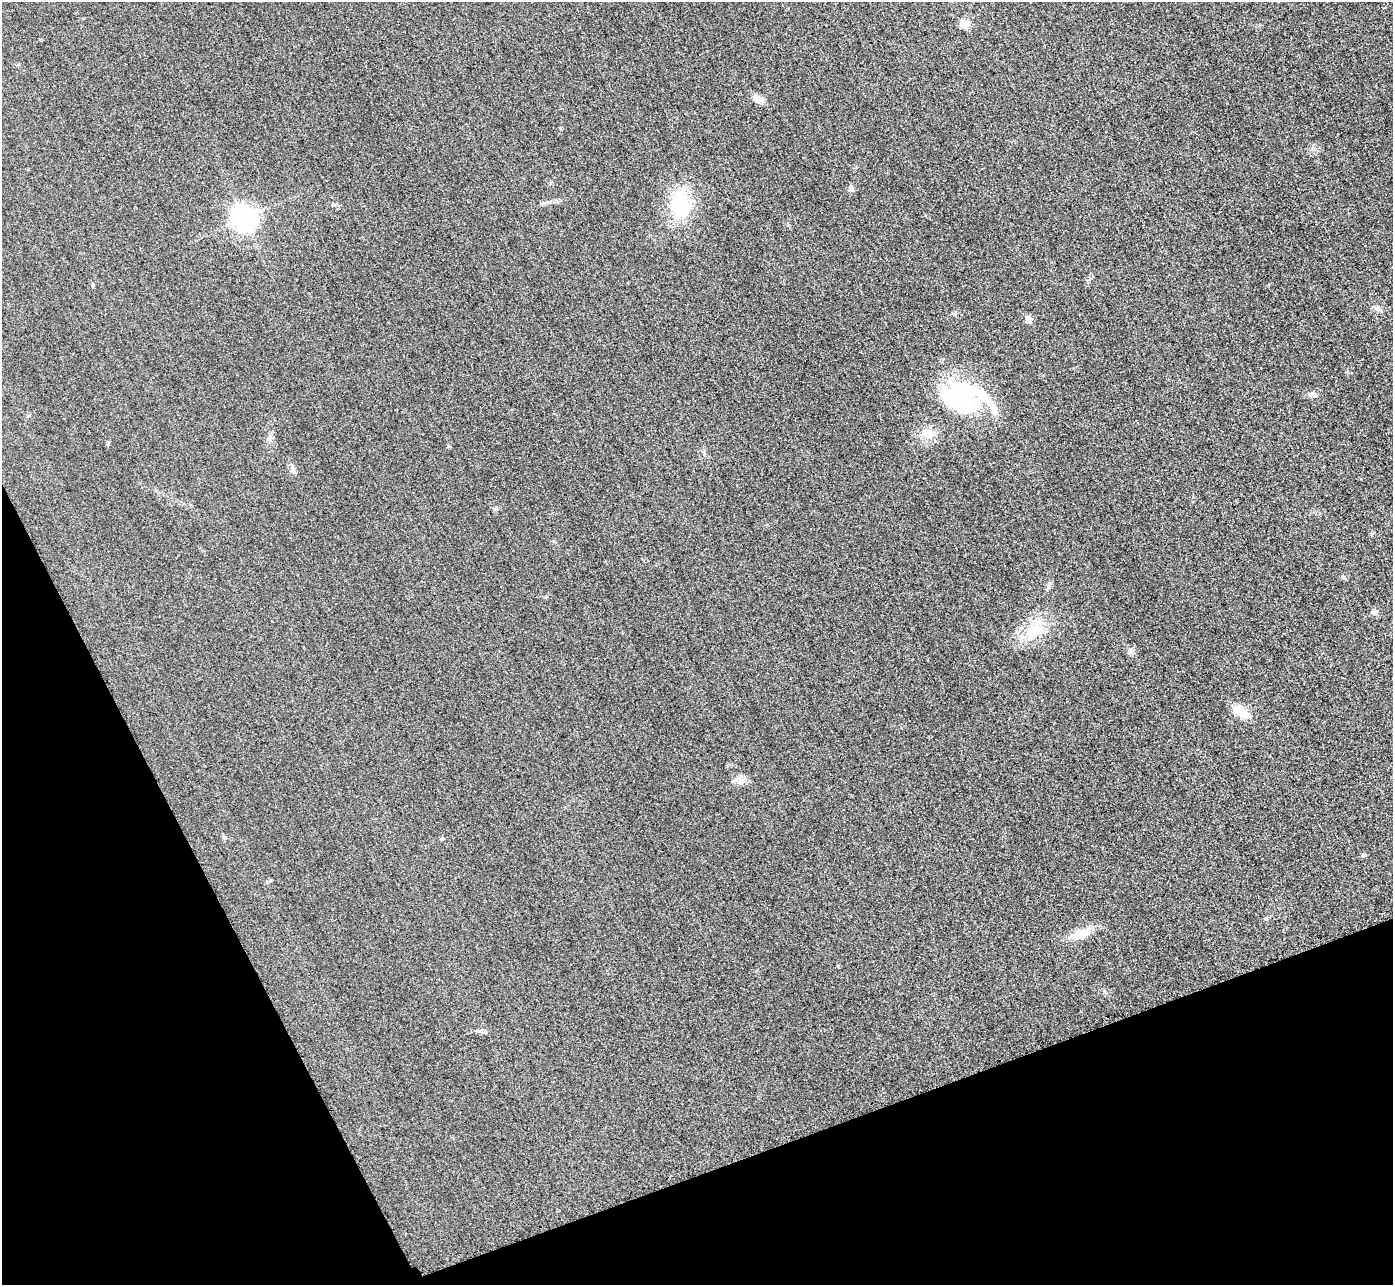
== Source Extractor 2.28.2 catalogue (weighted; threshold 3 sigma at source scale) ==
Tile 14 of 4 x 4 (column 2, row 4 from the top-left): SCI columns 1422-2812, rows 307-1589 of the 5626 x 5614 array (HDU 1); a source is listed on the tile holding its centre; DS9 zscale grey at full resolution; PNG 1395 x 1287 px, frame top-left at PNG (2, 2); no overlay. Shown black and unused: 20% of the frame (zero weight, under 3 of 4 exposures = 3% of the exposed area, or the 3 px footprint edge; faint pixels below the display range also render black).
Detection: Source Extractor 2.28.2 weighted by HDU 2 'WHT'; one run over the whole footprint, this tile lists its part. Background 0.0828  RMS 0.017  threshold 0.0787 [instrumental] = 3 sigma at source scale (4.5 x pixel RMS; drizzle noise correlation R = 1.50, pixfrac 1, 0.05/0.05 arcsec/px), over >= 5 px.
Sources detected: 24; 1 inside a brighter object's white glare — not listed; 2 inside a brighter listed object's ellipse — not listed separately; the other 21 listed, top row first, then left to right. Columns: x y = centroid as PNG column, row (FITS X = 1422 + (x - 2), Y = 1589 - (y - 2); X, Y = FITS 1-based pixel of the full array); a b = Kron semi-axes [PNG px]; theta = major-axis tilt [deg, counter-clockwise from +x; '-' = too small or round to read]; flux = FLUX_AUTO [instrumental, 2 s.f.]
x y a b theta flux
964 24 5 5 - 60
758 99 13 8 -31 14
851 189 8 7 - 6.6
680 204 34 20 -86 100
333 205 7 4 0 3
244 219 8 8 - 1500
1377 308 11 7 -32 6.4
1028 319 10 7 -68 7
1312 395 12 6 -9 7.2
962 400 61 43 21 200
108 443 6 4 47 2.1
293 470 12 6 -84 6.8
1048 586 13 4 72 4.7
1374 612 8 5 0 4.2
1034 631 23 18 18 49
1130 651 8 6 -68 5.1
1241 712 15 9 -33 41
741 781 10 6 -63 7.1
1363 855 6 5 - 2.7
1266 919 6 5 - 2.4
1081 934 21 10 16 33
Unlisted compact peaks at least as high as the median listed source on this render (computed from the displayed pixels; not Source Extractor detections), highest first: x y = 838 966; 1343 577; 496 509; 448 446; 704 453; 546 596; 224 837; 485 1032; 954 314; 544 203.